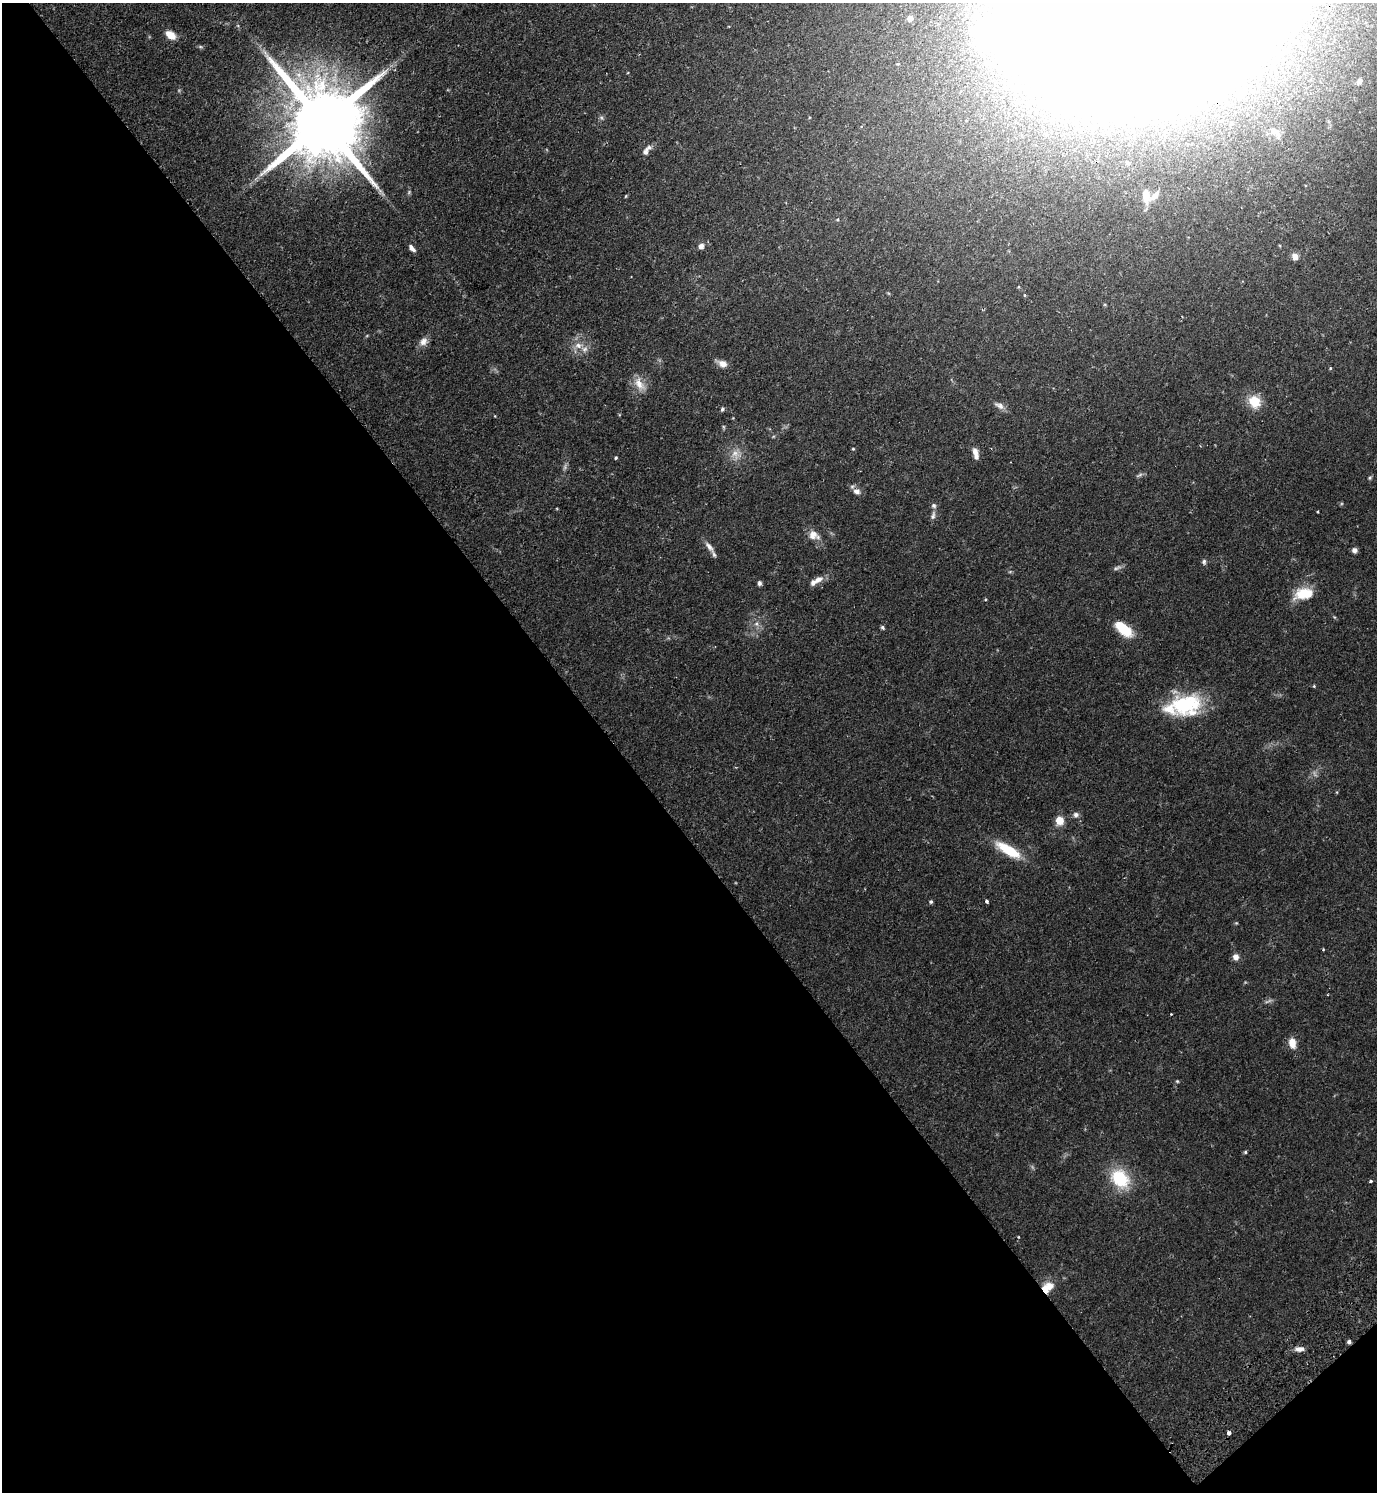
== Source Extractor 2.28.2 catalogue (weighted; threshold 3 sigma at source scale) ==
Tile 14 of 4 x 4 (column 2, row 4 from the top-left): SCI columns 1575-2949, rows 48-1537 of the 6039 x 6055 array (HDU 1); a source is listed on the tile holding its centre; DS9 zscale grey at full resolution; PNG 1379 x 1494 px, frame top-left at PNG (2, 3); no overlay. Shown black and unused: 45% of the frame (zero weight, under 2 of 3 exposures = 3% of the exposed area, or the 3 px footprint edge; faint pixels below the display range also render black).
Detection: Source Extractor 2.28.2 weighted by HDU 2 'WHT'; one run over the whole footprint, this tile lists its part. Background 0.0499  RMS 0.0044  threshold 0.02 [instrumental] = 3 sigma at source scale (4.5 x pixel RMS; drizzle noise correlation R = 1.50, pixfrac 1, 0.05/0.05 arcsec/px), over >= 5 px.
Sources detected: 79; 6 too faint to see at this stretch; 1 inside a brighter object's white glare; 1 cosmic-ray / hot-pixel residue — not listed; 8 inside a brighter listed object's ellipse — not listed separately; the other 63 listed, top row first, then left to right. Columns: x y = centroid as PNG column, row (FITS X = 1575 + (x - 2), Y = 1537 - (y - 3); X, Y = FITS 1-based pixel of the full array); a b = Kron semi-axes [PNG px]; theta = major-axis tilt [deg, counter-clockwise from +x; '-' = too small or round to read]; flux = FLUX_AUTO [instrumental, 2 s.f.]
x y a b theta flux
910 18 6 5 - 2.2
988 33 22 21 - 71
170 35 13 8 -36 4.1
898 64 4 4 - 0.39
1359 81 8 6 73 1.5
601 118 7 4 -45 0.76
323 122 26 18 -53 7000
1273 130 8 7 - 1.5
645 152 9 7 59 1.5
1127 162 6 5 - 0.98
1146 195 14 8 -84 6
626 196 5 3 - 0.36
1154 196 15 7 45 2.9
701 246 6 5 - 2.1
412 248 9 5 -47 1.7
1295 256 8 7 - 2.7
1024 295 5 3 - 0.35
423 341 11 9 52 2.9
578 345 11 8 -4 3.1
722 364 12 8 -24 3.1
1330 368 4 3 - 0.4
639 384 20 10 -60 5
1255 402 18 15 -47 7.5
999 405 16 7 -29 2.2
722 409 5 4 - 0.74
853 449 4 3 - 0.44
975 452 12 8 -67 2.5
735 454 14 11 -78 4.1
616 458 4 4 - 0.56
1370 478 5 4 - 0.66
856 491 10 8 -16 2.3
1317 512 3 2 - 0.39
933 515 13 5 76 1.6
814 535 16 11 -22 4
709 547 17 6 -51 2.8
1354 550 6 6 - 1.5
1204 562 7 5 86 0.94
1117 568 12 5 25 1.2
818 579 14 8 28 2.7
759 583 6 5 - 1
1304 594 25 14 14 10
1334 617 6 4 -70 0.46
756 624 6 6 - 1.3
882 627 5 4 - 0.89
1123 629 18 9 -40 14
1314 686 4 4 - 0.42
1186 705 37 25 10 32
1076 815 7 7 - 1.5
1059 820 7 7 - 6.5
1008 850 31 10 -30 14
987 901 3 3 - 1.1
931 902 4 4 - 0.76
1323 949 4 3 - 0.36
1236 957 8 7 - 2.3
1171 1014 3 2 - 0.34
1292 1043 12 8 -79 4.5
1177 1081 4 4 - 0.49
1245 1152 4 4 - 0.57
1120 1178 22 17 -47 20
1370 1181 3 3 - 1.1
1050 1286 14 12 -28 4.6
1299 1349 11 6 2 2.3
1229 1433 3 3 - 2.8
Overlapping masked pixels (flux is a lower limit): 1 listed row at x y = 323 122